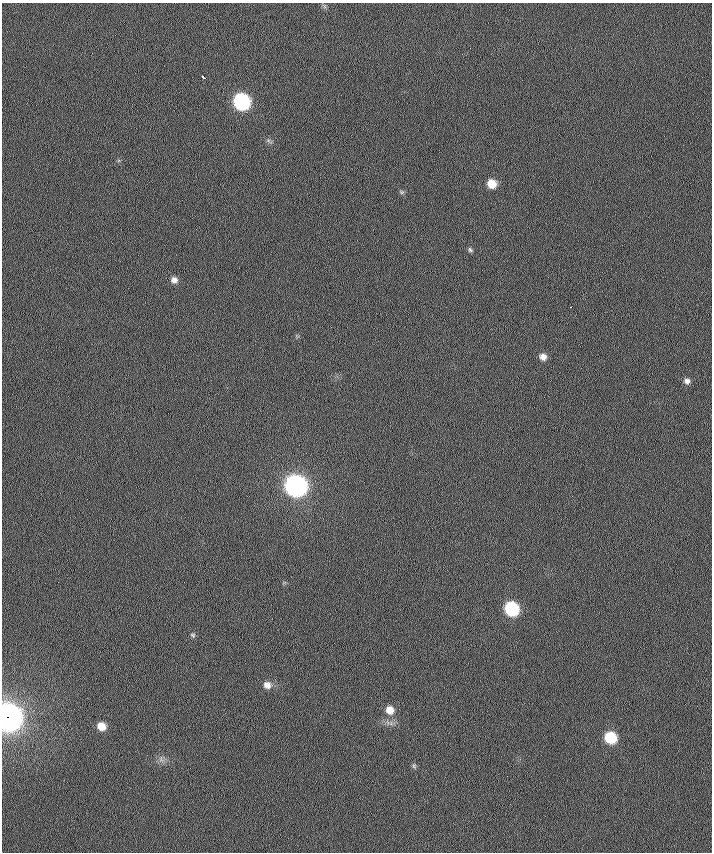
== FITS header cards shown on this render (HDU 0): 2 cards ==
NAXIS1  =                  710 /
NAXIS2  =                  850 /

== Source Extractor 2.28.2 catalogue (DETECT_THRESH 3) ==
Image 710 x 850 px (HDU 0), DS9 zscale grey, 1 PNG px = 1 image px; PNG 714 x 854 px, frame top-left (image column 1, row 850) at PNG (2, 3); no overlay
Background 0.828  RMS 6.7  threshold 20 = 3 sigma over >= 5 px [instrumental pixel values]
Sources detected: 18; all 18 listed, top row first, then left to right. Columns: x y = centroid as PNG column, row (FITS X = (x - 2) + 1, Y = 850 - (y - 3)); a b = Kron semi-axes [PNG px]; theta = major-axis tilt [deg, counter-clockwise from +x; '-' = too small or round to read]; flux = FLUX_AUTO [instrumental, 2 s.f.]
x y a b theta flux
203 77 5 3 - 2300
242 102 9 9 - 110000
491 184 7 7 - 7000
402 192 6 4 18 550
470 250 7 5 -72 700
174 280 6 6 - 2000
571 307 3 2 - 1200
543 357 6 6 - 2400
687 381 6 6 - 1500
296 486 10 9 - 330000
512 609 9 8 - 52000
193 635 6 5 - 690
267 685 8 7 - 2600
390 710 9 8 - 4400
8 717 11 10 - 900000
101 726 7 6 - 5600
610 738 8 8 - 23000
414 766 7 4 -72 650
At the frame edge (FLAGS 8, measured only in part): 1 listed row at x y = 8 717